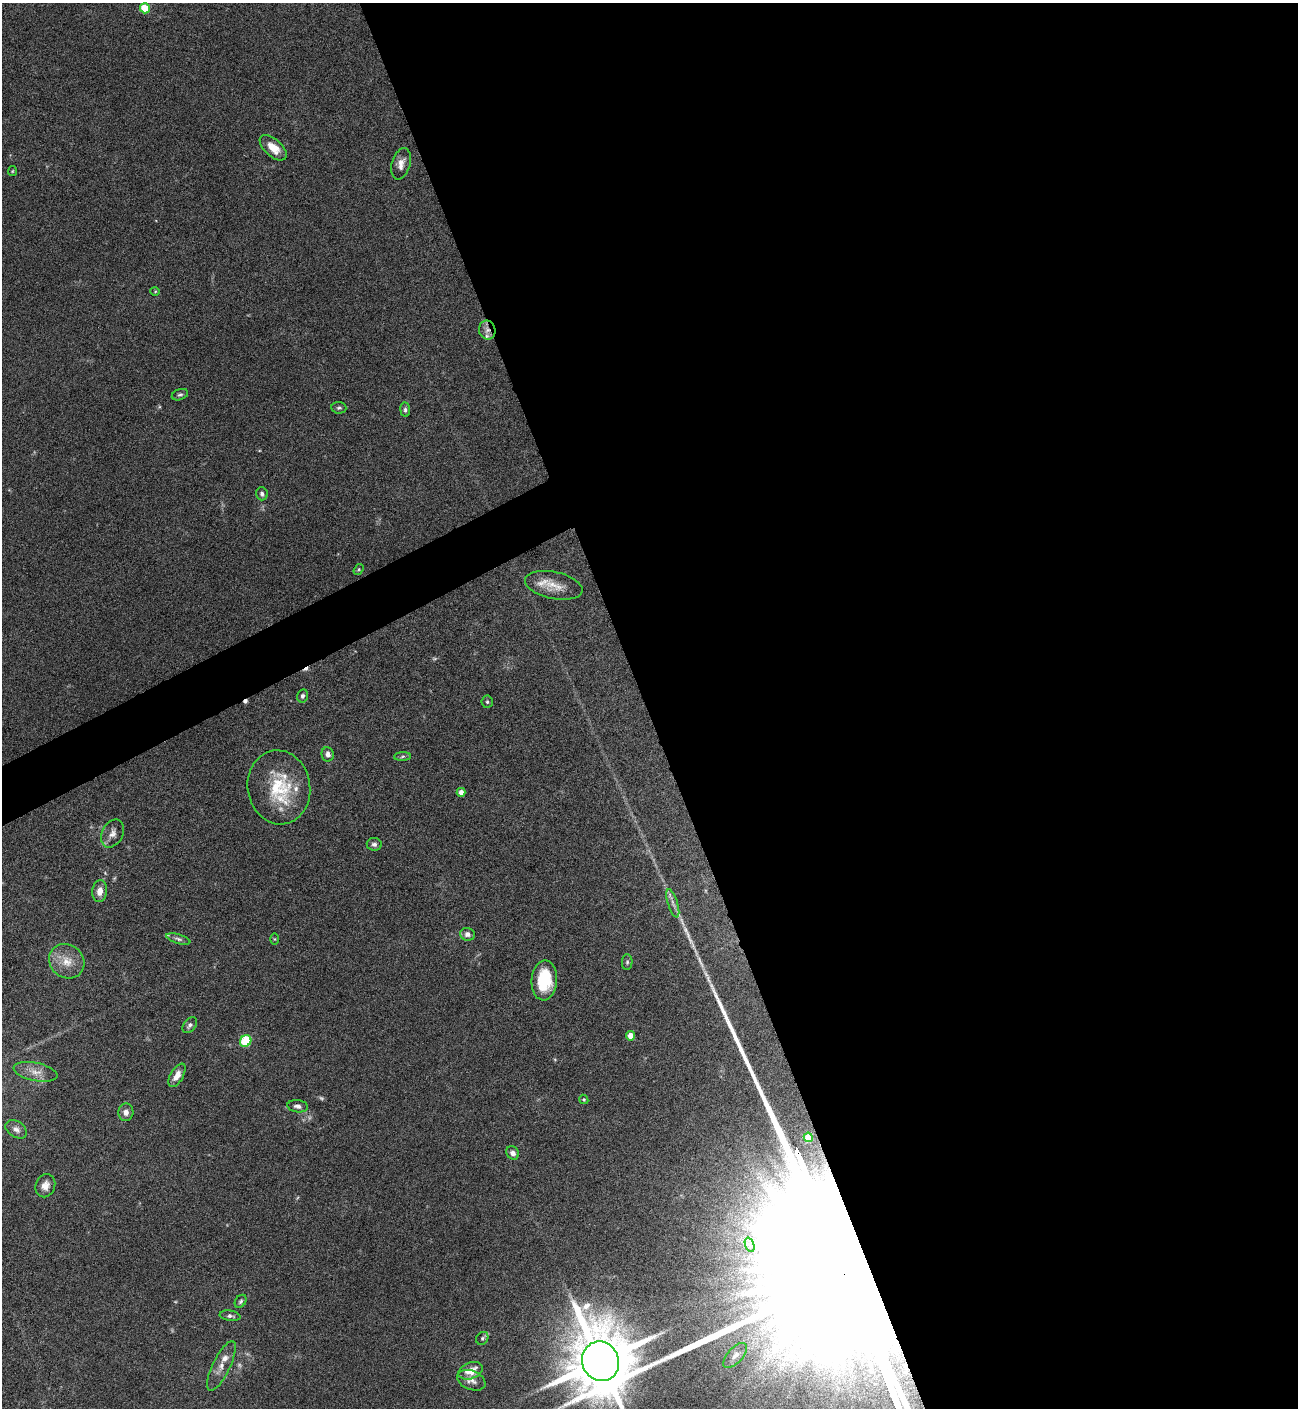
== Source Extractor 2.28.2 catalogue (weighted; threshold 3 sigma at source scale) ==
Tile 8 of 4 x 4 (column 4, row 2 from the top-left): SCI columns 4038-5333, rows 2815-4220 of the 5617 x 5627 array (HDU 1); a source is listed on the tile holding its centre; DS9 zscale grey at full resolution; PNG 1300 x 1410 px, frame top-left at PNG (2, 3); each listed source drawn as its Kron ellipse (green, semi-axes under 4 px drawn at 4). Shown black and unused: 52% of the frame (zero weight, under 4 of 8 exposures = <1% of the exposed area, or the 3 px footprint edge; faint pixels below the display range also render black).
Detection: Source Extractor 2.28.2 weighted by HDU 2 'WHT'; one run over the whole footprint, this tile lists its part. Background 0.0778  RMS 0.0045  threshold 0.0184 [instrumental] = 3 sigma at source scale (4.09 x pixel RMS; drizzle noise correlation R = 1.36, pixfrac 0.8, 0.05/0.05 arcsec/px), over >= 5 px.
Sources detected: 59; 3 too faint to see at this stretch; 2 cosmic-ray / hot-pixel residue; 1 long thin detection or spike segment (spike, bleed or trail) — neither listed nor drawn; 4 inside a brighter listed object's ellipse — not listed separately; the other 49 listed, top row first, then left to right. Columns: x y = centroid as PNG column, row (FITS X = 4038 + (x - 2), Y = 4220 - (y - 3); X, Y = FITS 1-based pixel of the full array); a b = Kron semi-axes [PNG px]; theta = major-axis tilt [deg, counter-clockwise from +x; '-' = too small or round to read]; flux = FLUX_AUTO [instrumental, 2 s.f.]
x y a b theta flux
145 8 5 5 - 17
273 148 16 8 -42 6.5
401 164 16 9 74 3.5
12 171 5 4 - 0.47
155 291 4 4 - 0.41
487 330 9 8 - 2.3
180 395 8 5 19 0.97
339 408 7 5 -7 0.91
405 410 7 5 -83 0.96
262 494 6 5 - 1.1
358 569 6 4 56 0.53
554 585 29 13 -12 7.6
302 696 6 5 - 1.1
487 702 6 5 - 0.83
328 754 7 6 - 1.9
402 756 8 4 2 0.9
279 787 37 31 -81 26
461 792 4 4 - 3.1
113 833 15 10 62 3
374 844 7 6 - 1.3
100 891 11 7 82 3.6
673 903 15 5 -73 1.9
467 934 7 6 - 1.7
178 939 12 4 -16 1.3
275 939 6 4 -90 0.45
67 961 18 16 -39 7.4
627 962 8 5 89 0.74
544 980 20 12 86 17
190 1025 9 6 52 1.3
630 1036 5 4 - 5.5
246 1041 6 5 - 31
35 1072 22 9 -11 4.7
177 1075 13 6 59 4.4
584 1099 5 4 - 0.46
298 1106 10 6 -8 1.7
126 1112 9 7 85 2.5
16 1129 12 8 -32 1.9
808 1137 4 4 - 6.5
513 1153 7 6 - 1.9
45 1186 12 9 69 3.4
750 1245 7 4 -71 1
241 1301 7 5 57 0.87
230 1316 10 5 -9 1.2
482 1338 7 5 51 0.89
735 1355 15 7 47 2.6
601 1361 20 18 -67 4800
221 1366 27 9 64 4.8
470 1371 13 8 20 5.5
471 1380 15 9 -21 2.7
Overlapping masked pixels (flux is a lower limit): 1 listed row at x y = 487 330
Isophote crosses this tile's border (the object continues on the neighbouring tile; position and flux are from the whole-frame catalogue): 1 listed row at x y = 601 1361